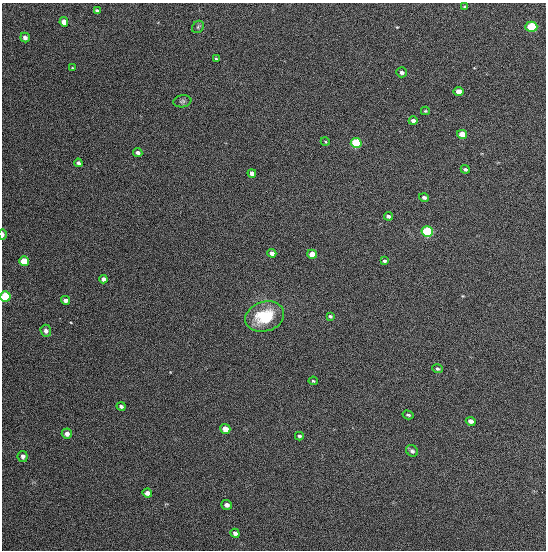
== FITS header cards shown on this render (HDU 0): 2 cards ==
NAXIS1  =                  544
NAXIS2  =                  548

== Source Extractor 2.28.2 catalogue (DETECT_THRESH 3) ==
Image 544 x 548 px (HDU 0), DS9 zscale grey, 1 PNG px = 1 image px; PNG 548 x 552 px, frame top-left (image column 1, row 548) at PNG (2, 3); each listed source drawn as its Kron ellipse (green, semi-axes under 4 px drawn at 4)
Background 1330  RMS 62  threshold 187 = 3 sigma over >= 5 px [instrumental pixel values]
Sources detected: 47; all 47 listed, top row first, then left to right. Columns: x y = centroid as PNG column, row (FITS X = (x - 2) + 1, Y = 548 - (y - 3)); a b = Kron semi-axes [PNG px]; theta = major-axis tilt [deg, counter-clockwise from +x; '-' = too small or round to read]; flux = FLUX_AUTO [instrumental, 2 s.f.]
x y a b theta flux
465 7 3 3 - 5800
97 11 4 3 - 10000
64 22 4 4 - 31000
198 27 6 5 - 8500
531 27 6 5 - 270000
25 38 5 4 - 16000
216 59 4 3 - 5600
72 68 3 3 - 3900
402 72 5 5 - 13000
459 92 5 4 - 33000
182 101 9 6 9 9400
425 111 4 3 - 5000
413 121 4 4 - 15000
462 134 5 4 - 53000
325 141 4 3 - 4200
356 143 5 5 - 320000
138 152 4 3 - 14000
78 163 4 3 - 13000
465 169 4 3 - 8500
252 173 4 4 - 23000
424 197 5 4 - 12000
388 216 4 3 - 12000
427 232 6 5 - 530000
3 234 5 2 - 15000
272 253 4 4 - 21000
312 254 5 4 - 52000
24 261 5 5 - 110000
384 261 4 3 - 6900
103 279 4 4 - 19000
5 296 5 5 - 220000
66 300 4 4 - 18000
330 316 4 3 - 6900
265 317 20 15 18 200000
46 331 6 5 - 16000
437 369 5 4 - 7900
313 381 4 4 - 5600
121 406 4 3 - 9200
408 415 5 3 - 6600
471 421 5 4 - 18000
225 429 5 5 - 37000
67 434 5 5 - 19000
299 436 4 4 - 8400
412 451 6 5 - 12000
23 456 5 5 - 13000
147 493 5 4 - 19000
227 505 5 4 - 15000
235 533 5 4 - 15000
At the frame edge (FLAGS 8, measured only in part): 2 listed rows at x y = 3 234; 5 296